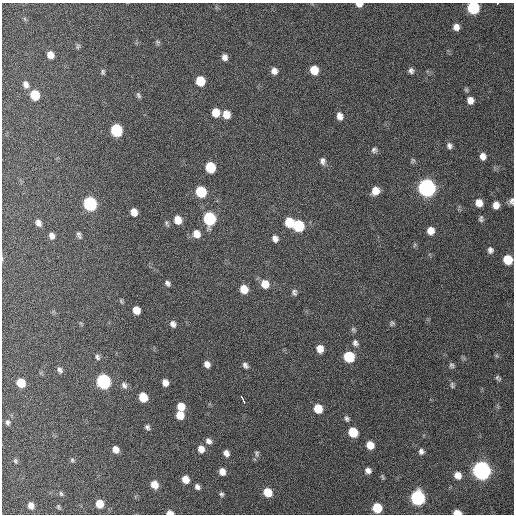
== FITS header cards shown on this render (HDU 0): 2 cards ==
NAXIS1  =                  512 / Axis length
NAXIS2  =                  512 / Axis length

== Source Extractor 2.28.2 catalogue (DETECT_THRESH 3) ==
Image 512 x 512 px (HDU 0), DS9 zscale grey, 1 PNG px = 1 image px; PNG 516 x 516 px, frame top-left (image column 1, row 512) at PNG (2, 3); no overlay
Background 408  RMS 11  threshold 31.8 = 3 sigma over >= 5 px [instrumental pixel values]
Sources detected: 112; all 112 listed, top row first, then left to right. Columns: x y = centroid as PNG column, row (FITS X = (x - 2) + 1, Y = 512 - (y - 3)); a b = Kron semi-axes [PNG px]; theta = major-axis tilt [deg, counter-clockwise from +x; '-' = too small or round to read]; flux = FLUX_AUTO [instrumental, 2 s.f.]
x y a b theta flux
359 4 7 5 -3 3900
497 4 3 2 - 2200
473 8 8 7 - 57000
456 27 6 6 - 4100
157 42 8 6 -65 1400
78 46 7 6 - 1400
50 55 7 6 - 5500
225 57 6 5 - 3200
314 70 8 7 - 11000
274 71 7 6 - 3900
411 71 6 6 - 2400
103 72 7 5 79 1400
200 81 8 7 - 17000
26 84 9 7 -67 3400
466 90 7 5 -68 1200
35 95 8 6 -70 22000
138 95 9 5 -59 1700
470 100 8 7 - 4800
216 113 8 7 - 10000
226 114 8 7 - 8100
340 116 8 6 -74 4400
116 130 8 7 - 53000
449 146 7 6 - 2300
374 150 8 7 - 2200
483 156 7 6 - 4300
322 161 9 7 -76 2900
413 161 7 5 65 1200
210 167 8 7 - 29000
427 188 9 8 - 300000
375 191 8 7 - 6600
201 192 8 7 - 31000
511 201 8 6 87 2500
479 203 7 7 - 6900
90 204 8 7 - 93000
496 205 8 7 - 5500
134 212 7 6 - 6100
209 219 9 7 -79 70000
481 219 8 6 86 1800
178 220 8 7 - 8500
289 222 8 7 - 20000
38 223 7 5 -62 3100
167 224 10 4 -67 1300
298 226 8 7 - 37000
431 231 7 7 - 6500
196 234 9 8 - 6700
79 235 9 5 -73 1900
51 236 7 6 - 3300
275 238 8 6 -66 3600
414 245 6 4 70 960
490 250 8 7 - 2700
508 260 7 7 - 20000
167 283 6 4 -45 2000
265 284 9 8 - 9400
244 289 8 7 - 9900
294 292 7 6 - 1900
121 301 8 4 -69 1100
136 310 7 6 - 8400
81 323 8 3 -45 860
392 323 6 5 - 1300
173 324 8 6 -58 3000
353 330 8 5 -51 1500
355 343 9 7 -64 2600
320 349 8 6 -78 6400
497 356 6 5 - 1200
97 357 8 6 -53 2000
349 357 8 7 - 34000
207 364 6 5 - 3500
245 365 7 5 -51 2200
451 365 8 6 -65 1800
60 370 8 6 -52 2400
498 378 9 6 -44 1800
103 381 8 7 - 120000
21 383 7 6 - 16000
165 383 6 5 - 4700
124 385 11 7 -66 3100
452 385 9 5 -88 1500
143 397 7 6 - 16000
243 399 9 3 -62 13000
181 406 7 7 - 9300
318 409 8 7 - 14000
180 415 7 7 - 10000
347 419 7 6 - 1800
8 422 7 6 - 1800
147 427 7 6 - 2000
353 432 7 6 - 20000
208 441 8 6 -50 3000
370 445 7 7 - 9100
115 449 7 6 - 5200
201 449 8 7 - 5600
421 451 7 6 - 2500
226 453 8 6 -61 3700
257 453 9 6 -80 1700
72 460 6 5 - 1200
15 461 7 5 -60 1300
481 470 8 8 - 370000
368 471 7 6 - 3300
222 472 7 6 - 5500
458 475 7 6 - 6600
382 477 8 4 -64 1100
185 479 7 6 - 8700
154 485 8 6 -59 9000
197 487 7 6 - 2800
268 492 8 7 - 15000
61 494 6 4 -71 1100
221 494 7 6 - 1700
418 498 8 7 - 120000
99 504 7 6 - 11000
31 505 7 6 - 5500
58 507 5 4 - 1000
377 508 7 7 - 22000
170 513 6 4 -1 4600
457 513 6 4 -2 7900
At the frame edge (FLAGS 8, measured only in part): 7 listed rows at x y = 359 4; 497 4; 473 8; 511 201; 508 260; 170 513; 457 513